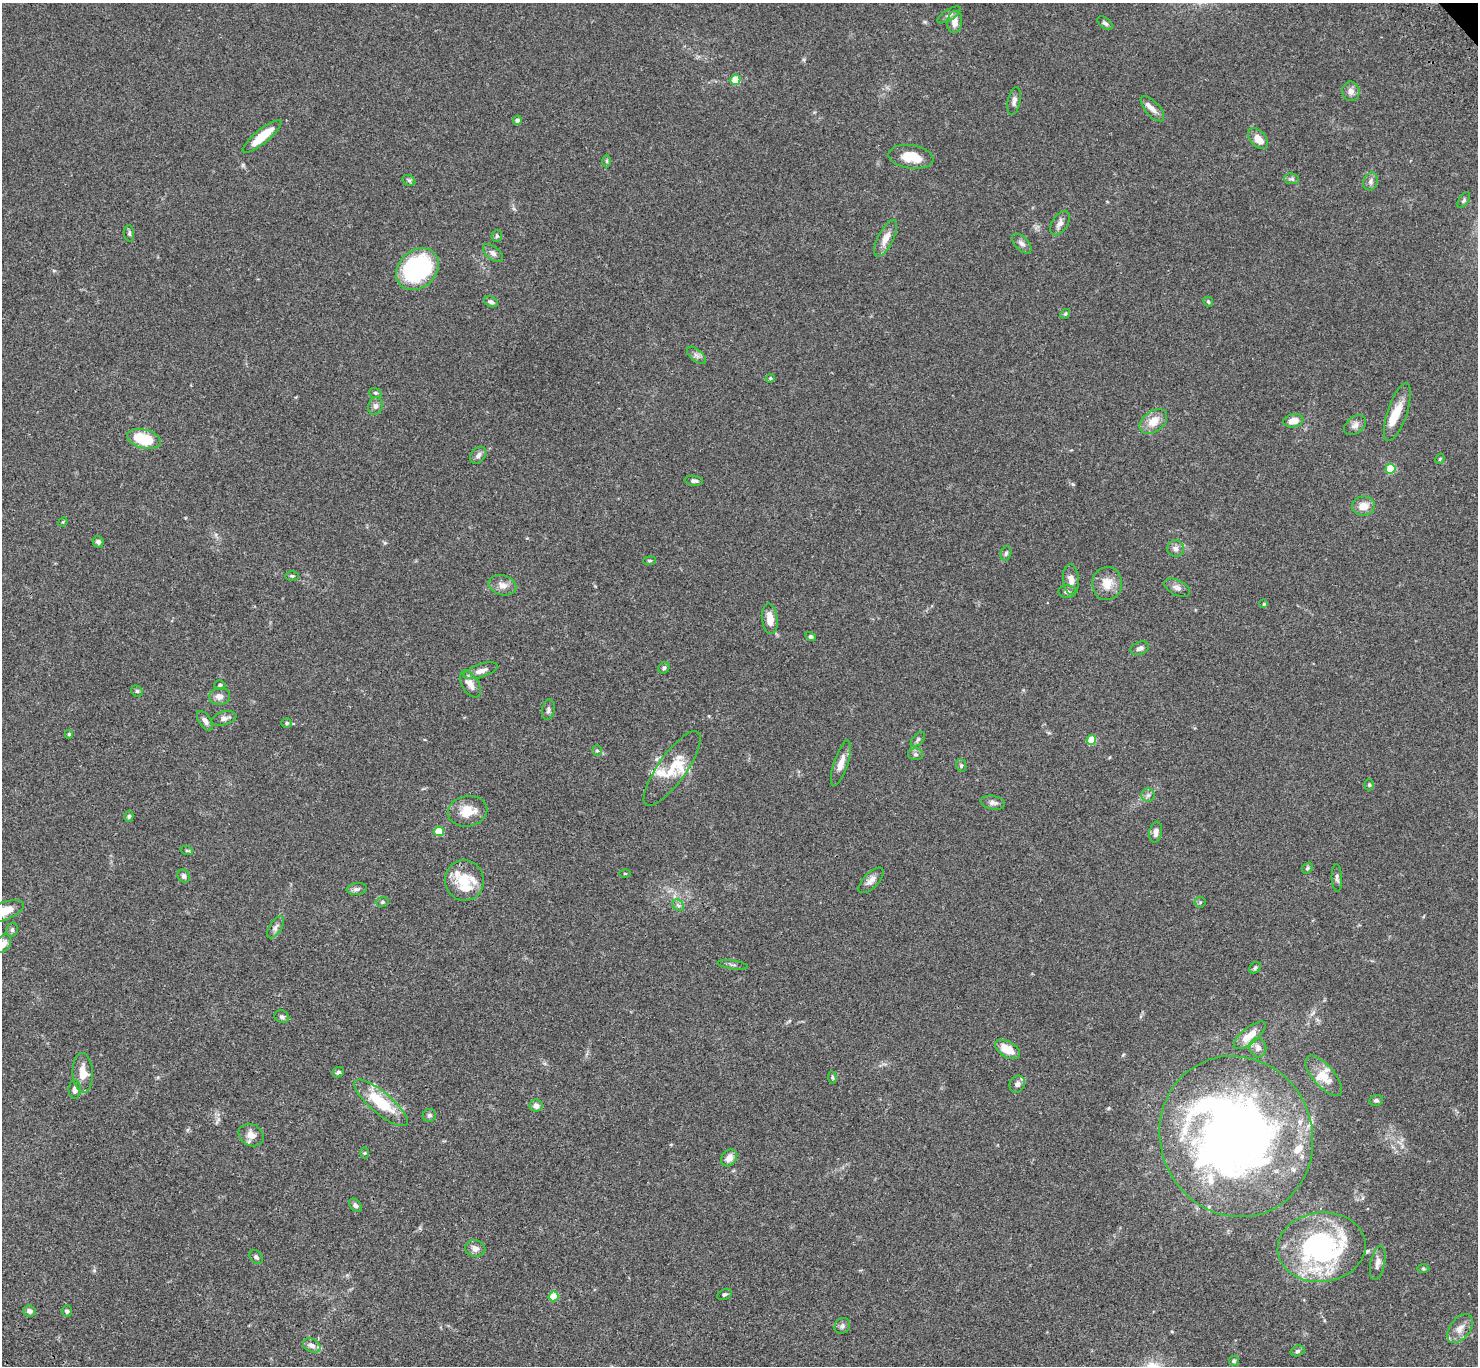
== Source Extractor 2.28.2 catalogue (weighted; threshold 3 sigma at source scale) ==
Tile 7 of 4 x 4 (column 3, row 2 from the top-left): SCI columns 3055-4530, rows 3114-4477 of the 6106 x 6084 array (HDU 1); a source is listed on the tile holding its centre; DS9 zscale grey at full resolution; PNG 1480 x 1368 px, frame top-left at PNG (2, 3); each listed source drawn as its Kron ellipse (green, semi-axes under 4 px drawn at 4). Shown black and unused: <1% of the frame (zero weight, under 3 of 4 exposures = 6% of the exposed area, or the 3 px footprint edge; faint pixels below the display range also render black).
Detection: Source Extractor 2.28.2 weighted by HDU 2 'WHT'; one run over the whole footprint, this tile lists its part. Background 0.0591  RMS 0.0053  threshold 0.0237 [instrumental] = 3 sigma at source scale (4.5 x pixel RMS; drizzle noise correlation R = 1.50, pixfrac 1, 0.05/0.05 arcsec/px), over >= 5 px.
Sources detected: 144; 2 inside a brighter object's white glare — neither listed nor drawn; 12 inside a brighter listed object's ellipse — not listed separately; the other 130 listed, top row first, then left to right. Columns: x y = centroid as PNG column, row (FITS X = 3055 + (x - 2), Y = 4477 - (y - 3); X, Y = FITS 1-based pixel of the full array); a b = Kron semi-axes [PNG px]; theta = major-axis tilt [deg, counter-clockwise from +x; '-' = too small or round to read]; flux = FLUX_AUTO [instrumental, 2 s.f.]
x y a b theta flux
949 15 13 5 32 1.9
955 22 11 7 82 4.4
1105 23 9 5 -39 1.3
735 80 5 5 - 14
1351 91 9 8 - 2.8
1014 101 14 6 79 2.1
1152 109 15 7 -48 3.3
517 120 4 4 - 1.5
262 137 24 7 39 14
1258 139 12 7 -48 5.6
911 157 22 12 -8 11
607 161 6 4 -89 0.68
1292 179 7 5 -10 1.1
409 180 7 5 -29 0.96
1370 181 9 7 68 1.8
1464 200 9 4 57 1
1060 223 13 8 58 2.9
129 233 8 5 -87 0.96
497 236 5 5 - 0.8
886 238 20 8 64 5
1022 244 12 6 -47 2.1
493 253 11 6 -40 2.1
417 269 23 18 43 69
491 302 7 5 -25 1.5
1208 302 5 4 - 0.77
1065 314 5 4 - 0.64
697 355 11 6 -41 1.8
770 378 4 4 - 0.58
375 393 6 5 - 0.85
375 406 9 7 66 1.9
1397 412 30 9 71 9.2
1153 421 15 10 37 7.3
1293 421 10 6 12 5.2
1355 425 12 8 38 2.5
144 439 17 9 -13 19
478 455 9 7 47 2
1440 459 5 4 - 0.48
1391 469 5 5 - 23
694 481 9 5 -6 1.4
1363 506 11 9 8 5.4
63 522 5 4 - 0.54
98 542 6 5 - 1.3
1175 548 8 8 - 1.9
1006 553 7 5 74 1.1
650 561 6 4 5 0.72
292 576 7 5 0 0.85
1071 579 15 8 -84 3.6
1107 583 16 15 - 7.6
502 585 14 10 -15 3.8
1177 588 14 7 -26 2.3
1067 592 9 6 -5 1.6
1264 604 4 3 - 0.51
770 619 15 7 -84 6.4
811 637 5 4 - 0.94
1140 648 9 6 22 1.8
664 668 6 5 - 1
481 671 18 6 18 3.8
470 684 15 8 -60 4.2
220 685 5 4 - 0.73
137 691 6 5 - 0.76
220 696 10 8 6 3
548 710 10 6 78 1.5
224 718 13 6 14 2.3
205 721 11 6 -57 2
287 723 5 4 - 0.73
69 734 4 4 - 0.61
918 739 9 5 48 1.1
1091 740 5 4 - 19
597 751 5 5 - 0.77
915 754 7 6 - 1.2
841 763 24 7 72 4.8
961 765 6 5 - 0.93
672 768 45 14 54 14
1369 785 5 4 - 0.68
1148 795 6 6 - 1.3
993 803 12 6 -10 2.1
467 811 20 15 12 9.4
129 816 5 4 - 0.82
439 831 5 4 - 15
1156 832 10 6 81 2.6
187 851 6 4 -18 0.66
1307 868 6 4 52 0.99
625 873 5 3 - 0.44
184 876 7 6 - 1.7
1337 878 14 5 -87 1.5
464 880 20 19 - 13
871 880 16 7 45 3.1
357 889 10 6 7 1.5
382 902 6 5 - 0.82
1200 902 5 5 - 0.75
678 905 6 5 - 1.2
2 912 23 9 20 11
275 927 12 6 57 2.1
12 930 7 5 77 1.1
3 944 10 7 52 3.7
733 965 15 2 -8 0.98
1255 968 6 5 - 0.86
282 1017 8 6 -25 1.1
1250 1035 20 8 39 7.4
1258 1048 10 8 -75 2.7
1007 1049 14 7 -31 8.9
338 1072 6 5 - 1.2
83 1073 20 10 -86 7.4
1324 1076 25 10 -49 8.8
832 1077 6 4 -83 0.7
1017 1084 9 7 60 2.5
75 1089 9 6 89 2.4
1376 1100 7 5 9 1.2
381 1103 34 10 -40 22
536 1106 6 6 - 2.3
429 1115 7 6 - 1.2
251 1135 13 10 -29 4.5
1236 1137 81 76 -66 370
365 1153 6 4 89 0.6
729 1158 9 7 54 3.7
356 1205 8 5 -48 1.4
1322 1247 44 35 6 100
475 1248 10 8 -12 2.8
256 1257 8 5 -49 1.3
1378 1263 17 7 79 3
1423 1269 6 4 -1 0.64
725 1294 8 5 26 0.94
553 1296 5 5 - 15
29 1311 6 5 - 2.1
67 1311 5 5 - 0.98
842 1326 8 7 - 1.5
1460 1328 17 10 53 4.3
312 1345 9 6 -28 2.6
1297 1351 7 5 17 1.1
1234 1361 5 5 - 0.91
Overlapping masked pixels (flux is a lower limit): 1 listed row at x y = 1236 1137
Isophote crosses this tile's border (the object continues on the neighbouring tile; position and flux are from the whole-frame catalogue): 2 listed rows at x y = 2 912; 3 944